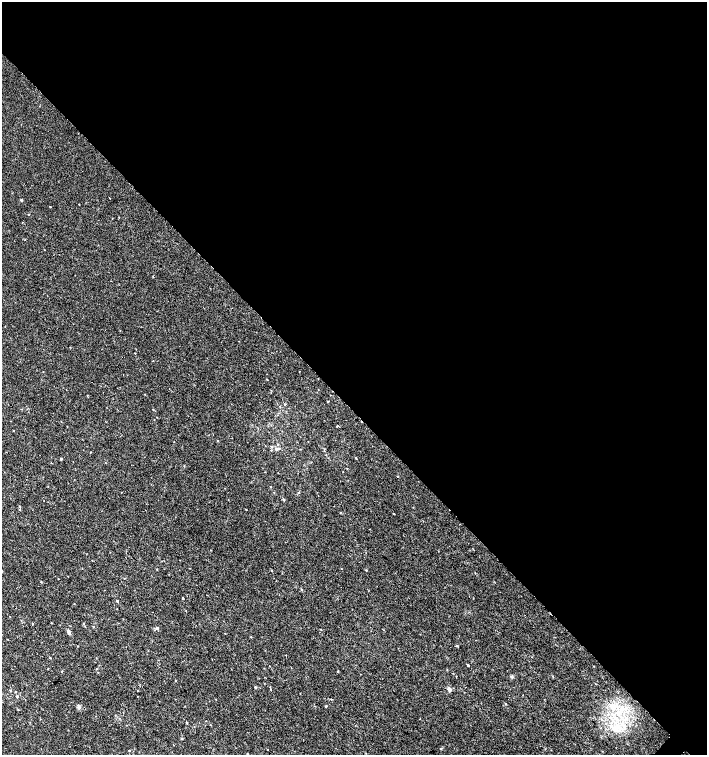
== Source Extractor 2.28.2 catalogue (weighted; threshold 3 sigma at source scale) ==
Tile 3 of 4 x 4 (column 3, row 1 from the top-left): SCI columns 3047-4455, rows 4520-6025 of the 6026 x 6031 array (HDU 1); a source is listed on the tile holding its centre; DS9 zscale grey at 2 x 2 block average (1 PNG px = mean of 2 x 2 image px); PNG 709 x 757 px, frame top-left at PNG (2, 2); no overlay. Shown black and unused: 55% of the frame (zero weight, under 2 of 3 exposures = <1% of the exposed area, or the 3 px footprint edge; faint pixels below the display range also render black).
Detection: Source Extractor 2.28.2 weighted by HDU 2 'WHT'; one run over the whole footprint, this tile lists its part. Background 4.92e-04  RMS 0.0029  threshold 0.0131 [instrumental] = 3 sigma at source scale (4.5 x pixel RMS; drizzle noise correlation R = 1.50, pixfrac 1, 0.0396/0.0396 arcsec/px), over >= 5 px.
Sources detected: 57; all 57 listed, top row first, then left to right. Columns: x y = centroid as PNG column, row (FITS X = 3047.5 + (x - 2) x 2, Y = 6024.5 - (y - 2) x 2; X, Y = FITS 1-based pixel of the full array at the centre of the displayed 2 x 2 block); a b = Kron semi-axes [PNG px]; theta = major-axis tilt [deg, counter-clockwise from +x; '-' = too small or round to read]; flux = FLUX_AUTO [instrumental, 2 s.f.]
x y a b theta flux
109 198 2 2 - 0.58
21 200 2 2 - 1.2
79 204 2 2 - 0.27
50 207 2 2 - 0.3
28 214 2 2 - 0.31
25 240 2 2 - 0.37
135 353 2 2 - 0.29
267 379 2 2 - 0.34
87 395 2 2 - 0.28
327 401 2 2 - 0.48
285 404 3 2 - 0.52
337 426 2 2 - 0.7
13 431 2 2 - 0.24
218 440 2 2 - 0.35
278 444 3 2 - 0.36
271 446 3 2 - 0.45
276 449 5 4 - 1.4
356 458 3 2 - 0.41
61 459 2 2 - 0.98
347 468 2 2 - 0.26
398 476 2 2 - 0.66
271 487 2 2 - 0.32
284 500 3 2 - 0.54
20 510 2 2 - 0.39
394 514 2 2 - 0.31
157 569 2 2 - 0.38
271 571 2 2 - 0.39
41 582 3 2 - 0.34
183 598 2 2 - 0.51
117 601 2 2 - 0.89
51 623 2 2 - 0.28
33 624 2 2 - 1.1
93 626 2 2 - 0.3
157 628 3 3 - 1.5
69 632 6 3 -65 2
251 637 2 2 - 0.26
50 658 3 2 - 0.31
468 665 2 2 - 1
48 669 2 2 - 0.27
62 671 2 2 - 0.37
338 671 2 2 - 0.56
175 681 2 2 - 0.27
255 687 3 2 - 0.72
449 689 5 4 - 2.1
10 691 3 2 - 0.44
15 692 3 2 - 0.34
17 696 3 2 - 0.51
331 699 2 2 - 0.44
505 704 2 2 - 0.5
326 706 2 2 - 0.76
79 707 5 4 - 1.2
614 708 6 2 75 1.1
617 719 5 4 - 2.2
187 722 3 2 - 0.45
615 728 9 8 - 7.2
181 738 3 2 - 0.49
129 750 2 2 - 2.3
Diffuse or blended objects may show on this block-average render without a row.